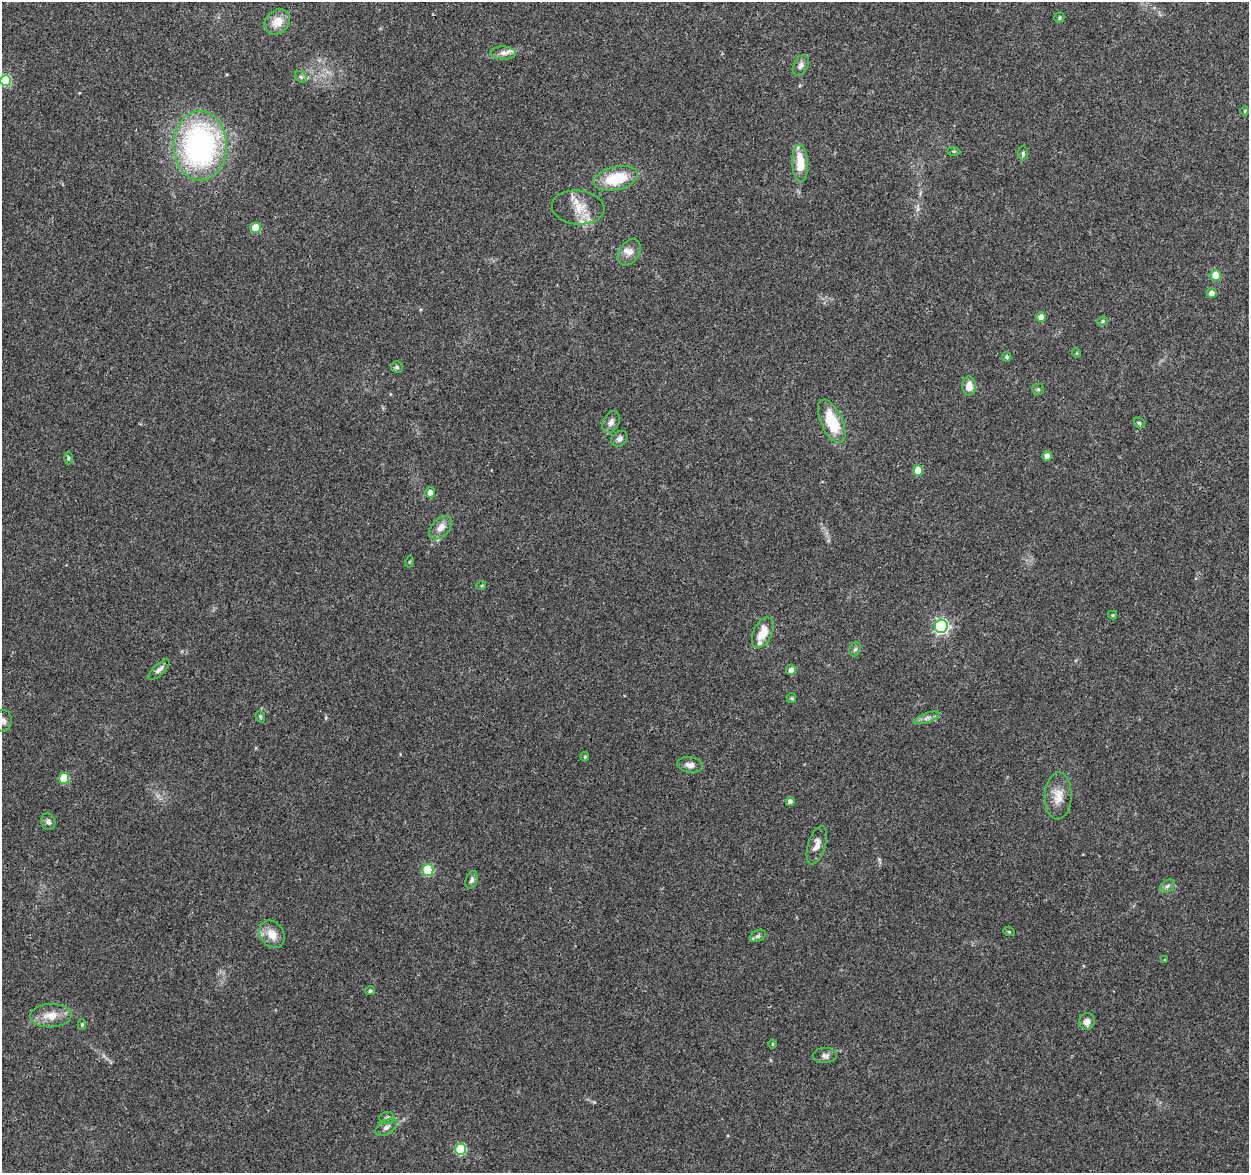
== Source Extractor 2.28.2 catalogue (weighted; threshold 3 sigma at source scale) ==
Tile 10 of 4 x 4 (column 2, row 3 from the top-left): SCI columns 1265-2511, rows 1411-2581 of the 5014 x 5210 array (HDU 1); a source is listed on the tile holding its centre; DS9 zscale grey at full resolution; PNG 1251 x 1175 px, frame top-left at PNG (2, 2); each listed source drawn as its Kron ellipse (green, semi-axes under 4 px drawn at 4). Shown black and unused: <1% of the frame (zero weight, under 3 of 4 exposures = <1% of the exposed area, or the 3 px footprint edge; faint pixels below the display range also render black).
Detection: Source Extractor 2.28.2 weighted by HDU 2 'WHT'; one run over the whole footprint, this tile lists its part. Background 0.0369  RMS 0.0034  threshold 0.0152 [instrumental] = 3 sigma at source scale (4.5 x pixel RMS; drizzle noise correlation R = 1.50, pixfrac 1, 0.0396/0.0396 arcsec/px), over >= 5 px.
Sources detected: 72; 4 inside a brighter listed object's ellipse — not listed separately; the other 68 listed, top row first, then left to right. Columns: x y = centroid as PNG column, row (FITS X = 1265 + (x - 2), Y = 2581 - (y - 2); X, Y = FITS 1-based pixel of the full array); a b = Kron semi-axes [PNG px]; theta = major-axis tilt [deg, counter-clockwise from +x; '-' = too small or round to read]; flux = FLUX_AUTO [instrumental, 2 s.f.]
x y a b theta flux
1059 18 5 5 - 0.54
277 22 14 11 43 5.1
503 53 13 6 -3 1.8
801 65 11 7 62 1.5
301 77 6 5 - 0.77
6 80 5 5 - 22
1245 111 5 3 - 0.35
200 146 35 26 -89 83
953 151 7 4 0 0.47
1023 153 7 5 89 0.62
800 163 19 8 -87 8.3
616 178 22 12 14 13
578 207 26 17 -5 6.8
255 228 5 5 - 9.6
629 252 14 10 56 2.4
1216 275 5 5 - 11
1212 293 5 5 - 2.1
1041 317 5 4 - 2.6
1102 321 5 4 - 0.45
1076 353 5 3 - 0.29
1007 357 4 4 - 0.64
397 367 6 6 - 0.64
969 386 9 7 -87 3.4
1038 389 6 5 - 0.58
832 421 23 10 -65 14
611 422 11 8 64 1.8
1139 423 6 5 - 0.55
619 439 9 7 39 1.2
1047 456 5 4 - 1.8
68 458 6 4 -90 0.48
918 470 5 5 - 7.9
430 492 5 5 - 1.7
440 528 14 8 46 3.1
409 562 5 3 - 0.34
481 586 5 3 - 0.33
1113 615 4 4 - 0.42
941 626 6 6 - 78
763 633 16 9 65 5.9
855 649 7 5 67 0.68
159 670 13 5 44 1.4
791 670 5 5 - 2.7
791 698 5 4 - 0.43
260 717 6 4 -71 0.46
927 718 13 5 19 1.4
3 721 11 8 82 1.3
585 757 4 3 - 0.36
690 765 13 8 -7 1.9
64 778 5 5 - 13
1058 796 23 13 87 5.1
790 802 4 4 - 1.5
48 822 8 7 - 1.1
817 845 20 8 73 2.9
428 870 6 5 - 25
472 880 9 5 70 0.94
1167 886 8 5 36 0.86
1009 932 6 3 -19 0.38
272 934 15 11 -55 4.1
758 936 8 5 27 0.84
1164 960 4 3 - 0.31
370 991 5 4 - 0.58
51 1016 21 11 1 5.3
1087 1021 8 8 - 2
82 1024 5 4 - 0.53
773 1044 5 3 - 0.33
825 1056 12 7 1 1.4
387 1118 7 6 - 0.79
386 1127 12 7 31 1.5
460 1149 6 5 - 23
Isophote crosses this tile's border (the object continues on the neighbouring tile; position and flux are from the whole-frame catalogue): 2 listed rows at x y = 6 80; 3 721